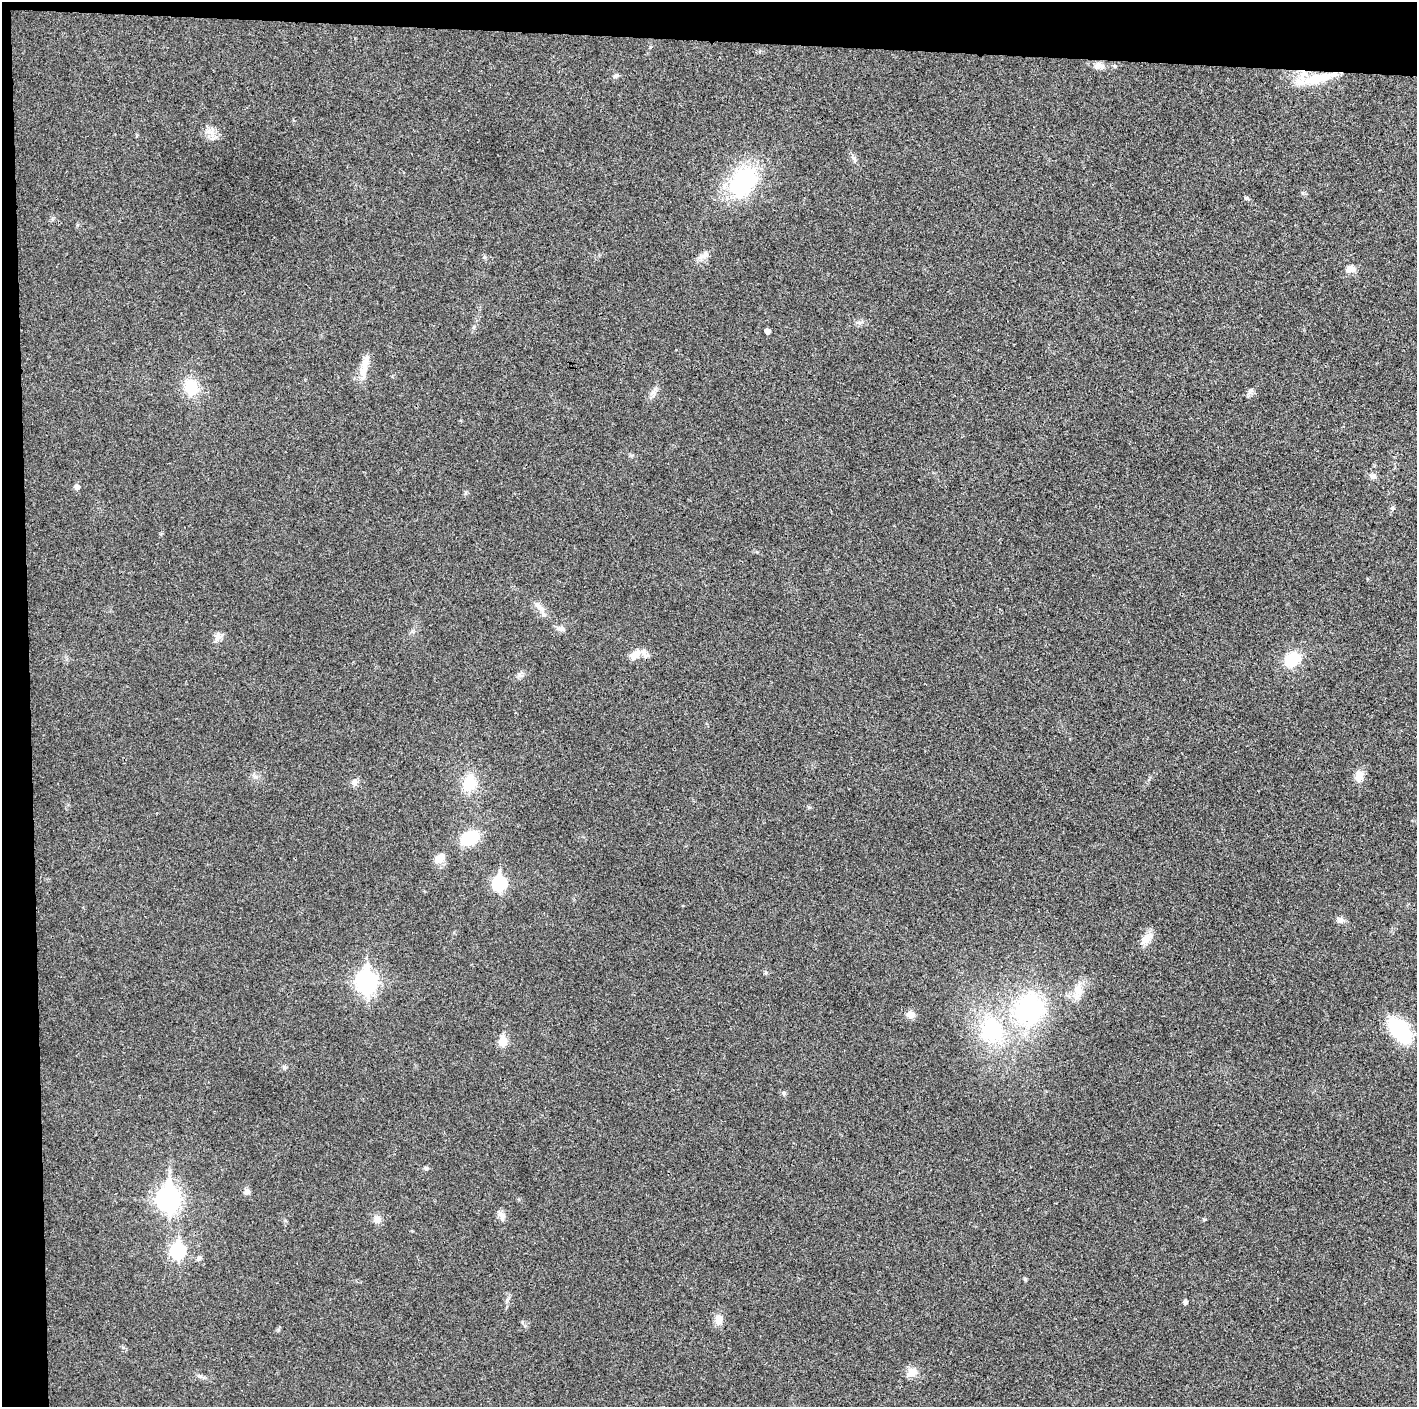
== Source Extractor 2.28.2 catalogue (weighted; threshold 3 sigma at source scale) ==
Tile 1 of 3 x 3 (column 1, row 1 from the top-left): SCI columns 2-1416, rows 2826-4230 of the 4245 x 4233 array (HDU 1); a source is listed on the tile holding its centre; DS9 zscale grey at full resolution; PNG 1419 x 1409 px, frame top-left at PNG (2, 2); no overlay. Shown black and unused: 5% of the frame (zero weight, under 3 of 4 exposures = <1% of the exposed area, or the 3 px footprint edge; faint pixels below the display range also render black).
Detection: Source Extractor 2.28.2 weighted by HDU 2 'WHT'; one run over the whole footprint, this tile lists its part. Background 0.0207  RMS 0.0056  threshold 0.0251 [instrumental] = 3 sigma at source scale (4.5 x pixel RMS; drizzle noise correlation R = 1.50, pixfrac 1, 0.05/0.05 arcsec/px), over >= 5 px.
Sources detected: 57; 1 inside a brighter listed object's ellipse — not listed separately; the other 56 listed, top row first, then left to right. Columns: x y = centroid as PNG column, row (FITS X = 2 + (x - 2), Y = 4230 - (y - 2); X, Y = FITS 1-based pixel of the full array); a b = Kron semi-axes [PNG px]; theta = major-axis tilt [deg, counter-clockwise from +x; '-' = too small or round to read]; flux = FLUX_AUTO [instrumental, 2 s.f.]
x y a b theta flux
1099 65 12 9 -15 3.3
616 76 8 6 45 1.3
1316 79 61 11 12 18
208 131 8 5 45 2.1
854 159 11 5 -64 1.8
743 182 42 29 55 53
1246 198 6 4 -42 0.99
704 255 15 7 54 3.4
1351 269 13 8 -1 3.9
859 322 7 4 -19 1.2
474 327 6 4 48 0.91
767 331 4 4 - 3.1
364 367 35 8 79 7.9
191 387 17 14 -65 15
653 394 12 6 -75 2.1
1373 476 11 7 -5 2.1
76 487 5 5 - 2.7
1392 508 7 5 -2 1.1
542 609 11 7 -68 3.5
561 629 14 6 -4 2.4
217 637 13 8 76 3
635 655 18 10 45 5
1292 659 18 13 35 17
520 675 7 6 - 1.5
1359 776 11 9 80 6.2
355 782 9 8 - 2.4
469 783 19 14 77 15
809 807 6 4 -18 0.71
470 838 17 13 21 20
439 858 15 10 44 5.4
499 883 8 6 87 73
1340 920 9 8 - 2.3
1146 938 18 10 48 5.7
366 982 10 8 88 270
1078 991 24 12 78 8.3
1028 1009 32 28 61 79
911 1015 10 9 - 3.7
992 1030 39 33 -89 53
1400 1031 32 18 -51 35
503 1041 6 5 - 18
284 1067 6 5 - 1.1
784 1093 6 5 - 0.95
426 1168 6 5 - 0.85
246 1192 9 7 38 1.9
169 1199 11 8 90 340
502 1216 14 7 -64 2.9
377 1219 10 10 - 3.3
1204 1219 6 4 18 0.62
178 1251 8 7 - 81
199 1258 8 6 39 1.3
1025 1279 4 4 - 0.92
1185 1302 5 4 - 1.6
718 1320 12 9 88 4.8
522 1322 6 5 - 0.86
912 1372 14 11 27 5.3
200 1376 7 6 - 1.4
Overlapping masked pixels (flux is a lower limit): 1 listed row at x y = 1316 79
Unlisted compact peaks at least as high as the median listed source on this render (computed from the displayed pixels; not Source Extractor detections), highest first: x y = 1250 392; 484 257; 278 1330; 1302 193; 256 777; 507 1300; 766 972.